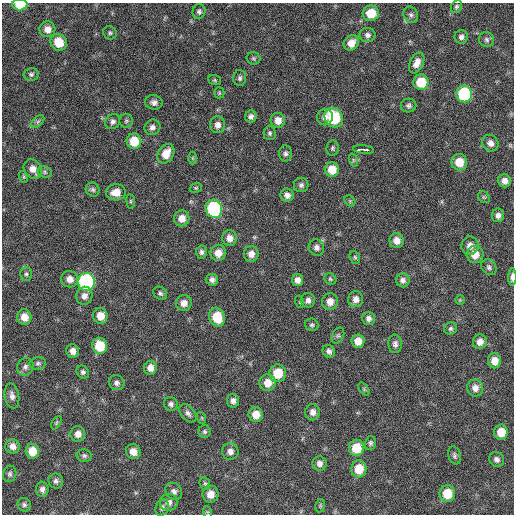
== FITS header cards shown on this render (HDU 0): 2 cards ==
NAXIS1  =                  512 / Axis length
NAXIS2  =                  512 / Axis length

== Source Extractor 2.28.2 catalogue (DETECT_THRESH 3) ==
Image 512 x 512 px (HDU 0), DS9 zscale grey, 1 PNG px = 1 image px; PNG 516 x 516 px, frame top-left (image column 1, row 512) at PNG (2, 3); each listed source drawn as its Kron ellipse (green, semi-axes under 4 px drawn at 4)
Background 253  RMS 16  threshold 48.2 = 3 sigma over >= 5 px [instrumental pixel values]
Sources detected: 140; all 140 listed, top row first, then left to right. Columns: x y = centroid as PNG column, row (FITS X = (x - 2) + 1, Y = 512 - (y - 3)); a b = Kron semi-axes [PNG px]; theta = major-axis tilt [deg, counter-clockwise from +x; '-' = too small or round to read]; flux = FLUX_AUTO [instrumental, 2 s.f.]
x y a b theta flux
20 5 8 5 -3 22000
456 7 7 5 57 2100
199 11 7 6 - 2800
371 13 8 8 - 22000
411 15 8 7 - 3200
47 29 8 8 - 7500
110 33 7 6 - 2300
367 35 8 7 - 3900
461 37 7 6 - 3500
487 39 8 7 - 3100
59 42 9 8 - 20000
351 43 8 7 - 10000
254 58 7 6 - 1900
417 63 11 6 65 7900
31 74 7 6 - 2600
240 78 8 6 89 2900
215 80 6 5 - 1500
421 82 7 7 - 29000
219 93 5 5 - 1400
464 94 8 8 - 87000
154 102 9 7 -11 4500
409 106 8 7 - 3000
251 116 6 6 - 3900
325 117 8 8 - 5700
334 118 10 8 -58 56000
278 120 7 7 - 8600
126 121 7 6 - 2300
38 122 8 5 44 2100
113 122 8 7 - 3900
218 125 8 7 - 6000
152 127 8 7 - 4300
270 133 7 6 - 2400
134 141 7 7 - 23000
490 143 9 7 -50 5800
333 148 8 6 81 2200
364 150 10 3 -6 26000
285 153 8 6 87 3100
166 154 10 7 59 15000
192 158 6 4 -90 1400
353 160 7 4 -72 1900
459 162 8 8 - 16000
33 169 10 8 -57 8300
332 169 7 7 - 16000
45 172 7 5 -23 2400
24 177 6 4 -72 1400
505 181 6 6 - 6000
301 185 7 7 - 3100
196 188 6 4 19 1600
93 190 7 6 - 2700
116 192 10 8 5 12000
287 195 6 6 - 5200
484 197 6 5 - 1900
131 201 7 3 -82 1500
350 201 6 4 -47 1600
214 209 9 8 - 110000
498 215 7 6 - 4100
182 218 8 7 - 9400
230 238 8 7 - 7700
397 241 7 7 - 8400
470 246 9 8 - 7700
316 247 8 7 - 4600
201 252 6 5 - 3200
218 253 8 7 - 10000
251 254 8 7 - 7100
475 255 8 8 - 12000
355 257 7 5 -67 1900
489 267 8 7 - 3500
26 274 7 5 -90 2500
512 277 8 3 89 5500
70 279 8 8 - 8100
330 279 6 5 - 1700
212 280 6 6 - 4200
297 280 6 5 - 5900
403 280 7 7 - 3800
86 282 9 8 - 190000
160 293 7 6 - 2700
84 296 9 8 - 5700
356 299 8 7 - 5900
308 300 7 7 - 4500
460 300 5 5 - 1300
300 302 6 4 -72 1100
330 302 8 7 - 8900
184 303 8 8 - 8100
100 316 8 7 - 12000
24 317 7 7 - 11000
217 317 9 8 - 26000
369 318 6 6 - 3800
312 325 7 6 - 2300
451 329 6 6 - 2400
338 336 8 5 63 2100
358 341 7 6 - 11000
480 342 7 7 - 7100
395 344 9 7 -85 4000
100 346 8 7 - 27000
73 351 7 6 - 6300
329 351 7 6 - 3900
494 361 7 6 - 10000
38 363 8 6 10 2900
25 367 9 8 - 4200
150 368 7 6 - 7300
83 372 7 6 - 2600
278 373 9 8 - 24000
117 383 8 7 - 3800
268 383 8 8 - 12000
475 388 8 8 - 6600
364 389 7 4 -54 1300
12 396 12 7 -80 5000
233 401 7 6 - 4600
171 404 7 7 - 3100
313 412 8 7 - 5500
188 413 11 6 -51 4200
256 414 7 7 - 12000
202 418 6 4 -72 1300
56 423 7 4 60 1600
205 432 6 6 - 2200
501 432 7 7 - 15000
78 434 8 7 - 7200
370 443 7 5 76 2300
13 446 7 7 - 6200
356 448 8 7 - 25000
32 451 7 7 - 16000
230 451 8 8 - 5600
133 452 8 7 - 8500
454 455 9 6 -75 2800
84 456 7 6 - 2700
497 459 8 7 - 4000
319 463 7 7 - 4900
359 469 8 7 - 21000
10 474 8 6 76 2700
56 481 7 7 - 3300
205 483 6 5 - 1900
42 489 8 6 -86 4200
174 491 9 7 -49 4400
210 494 8 8 - 10000
447 494 8 7 - 22000
169 502 9 8 - 5100
24 505 7 6 - 2700
320 506 7 5 79 1600
162 508 8 6 65 3500
207 512 6 4 -71 1600
At the frame edge (FLAGS 8, measured only in part): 2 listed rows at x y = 20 5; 512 277